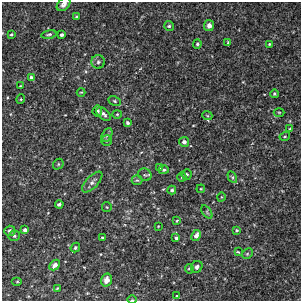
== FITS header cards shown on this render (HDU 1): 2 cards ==
NAXIS1  =                  299
NAXIS2  =                  299

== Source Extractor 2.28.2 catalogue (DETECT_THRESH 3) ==
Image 299 x 299 px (HDU 1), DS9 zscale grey, 1 PNG px = 1 image px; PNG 303 x 303 px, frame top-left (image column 1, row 299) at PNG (2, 2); each listed source drawn as its Kron ellipse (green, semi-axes under 4 px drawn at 4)
Background -1.77e-04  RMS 0.0032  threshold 0.00975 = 3 sigma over >= 5 px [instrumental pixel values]
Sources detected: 63; all 63 listed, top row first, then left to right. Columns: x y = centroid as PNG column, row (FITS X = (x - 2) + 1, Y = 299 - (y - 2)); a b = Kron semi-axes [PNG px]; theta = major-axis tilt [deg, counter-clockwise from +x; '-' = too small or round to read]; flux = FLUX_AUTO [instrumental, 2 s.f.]
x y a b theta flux
64 4 8 5 45 0.88
77 17 3 3 - 0.27
209 25 5 5 - 1.1
169 26 5 5 - 0.38
49 34 7 4 13 0.44
11 35 4 3 - 0.28
61 35 3 3 - 1.5
228 43 4 3 - 0.32
197 44 4 4 - 0.31
269 44 3 2 - 0.19
98 62 7 6 - 0.57
31 77 4 4 - 0.44
20 86 3 2 - 0.15
81 92 4 3 - 0.17
274 94 4 4 - 0.33
21 99 5 3 - 0.18
115 101 6 4 -28 0.31
97 111 5 5 - 0.45
279 112 5 3 - 0.22
104 114 8 5 -41 0.59
117 114 4 4 - 0.22
207 115 5 3 - 0.2
127 123 4 3 - 0.48
290 129 4 3 - 0.38
107 135 7 5 62 0.48
285 136 5 4 - 0.24
107 141 5 5 - 0.32
184 142 5 5 - 0.72
58 164 6 5 - 0.32
160 167 4 4 - 0.29
164 170 5 4 - 0.32
187 174 5 5 - 0.37
145 175 7 6 - 0.35
182 177 5 4 - 0.27
232 177 6 4 -60 0.31
137 180 5 5 - 0.3
92 182 13 6 46 0.95
201 189 4 3 - 0.18
172 190 4 4 - 0.38
221 197 4 3 - 0.15
59 204 4 3 - 0.56
107 207 5 4 - 0.21
207 212 7 4 -54 0.34
177 221 4 3 - 0.2
158 226 2 2 - 0.15
25 230 4 3 - 0.71
237 230 4 3 - 0.26
10 231 5 5 - 0.84
14 236 6 5 - 0.43
196 236 6 4 63 1.1
102 237 3 3 - 0.22
176 238 4 3 - 0.36
75 248 5 4 - 0.34
238 252 3 2 - 0.24
247 254 6 4 45 0.3
55 265 6 4 44 0.94
197 267 6 5 - 0.61
189 269 5 4 - 0.28
106 280 7 5 74 1.2
17 282 5 3 - 0.23
57 288 4 3 - 0.19
177 296 3 3 - 0.78
132 300 5 3 - 0.18
At the frame edge (FLAGS 8, measured only in part): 2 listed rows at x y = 64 4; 132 300